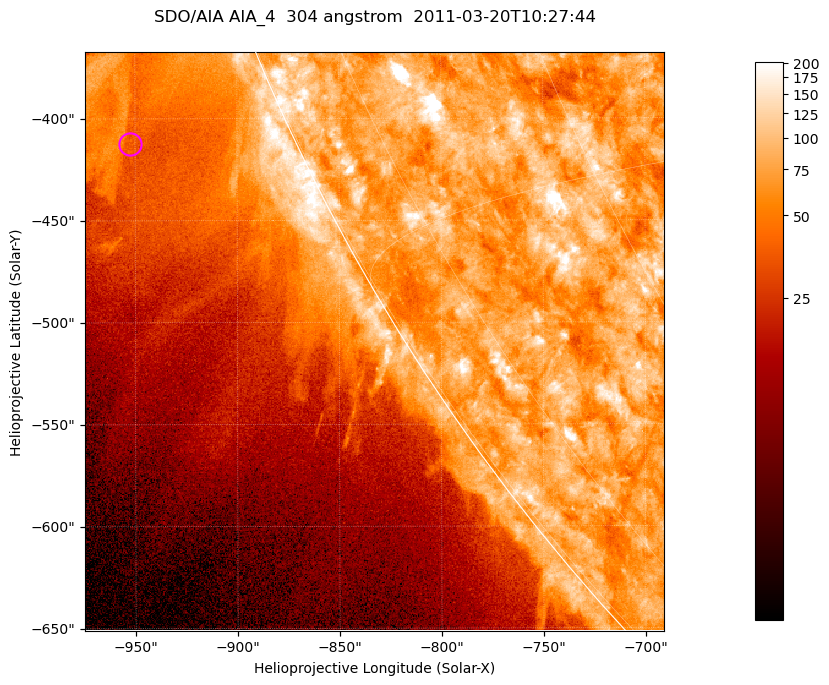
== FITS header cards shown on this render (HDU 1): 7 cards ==
TELESCOP= 'SDO/AIA '           / For AIA: SDO/AIA
INSTRUME= 'AIA_4   '           / For AIA: AIA_ATA1, AIA_ATA2, AIA_ATA3 or AIA_AT
WAVELNTH=                  304 / [angstrom] Wavelength
WAVEUNIT= 'angstrom'           / Wavelength unit: angstrom
DATE-OBS= '2011-03-20T10:27:44.123' / [ISO] Date when observation started; ISO 8
CTYPE1  = 'HPLN-TAN'           / CTYPE1; Typically HPLN
CTYPE2  = 'HPLT-TAN'           / CTYPE2; Typically HPLT

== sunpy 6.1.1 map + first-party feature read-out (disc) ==
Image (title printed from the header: SDO/AIA AIA_4  304 angstrom  2011-03-20T10:27:44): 473 x 473 px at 0.6 arcsec/px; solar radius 964 arcsec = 1606 px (partial field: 1.2% of the solar disc is inside the frame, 43% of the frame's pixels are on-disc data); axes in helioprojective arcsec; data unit not stated in the header (colour bar unlabelled)
Orientation: roll -0.132 deg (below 1 deg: not rotated)
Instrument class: DISC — disc imager (sunpy class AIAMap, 304 A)
Bright regions (active regions / flare kernels): reference = the on-disc median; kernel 5 px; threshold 5 sigma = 106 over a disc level ~75.6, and >= 1.15x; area >= 223 px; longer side >= 6 px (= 3.6 arcsec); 0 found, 0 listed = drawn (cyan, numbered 1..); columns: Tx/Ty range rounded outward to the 2 arcsec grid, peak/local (2 s.f.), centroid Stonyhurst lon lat
Off-limb structures (1.02-1.3 R_sun): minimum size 111 px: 4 found; the strongest spans PA ~110..115 deg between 1.03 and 1.13 R_sun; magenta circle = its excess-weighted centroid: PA ~115 deg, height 1.08 R_sun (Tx ~-952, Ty ~-412 arcsec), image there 1.8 x the reference